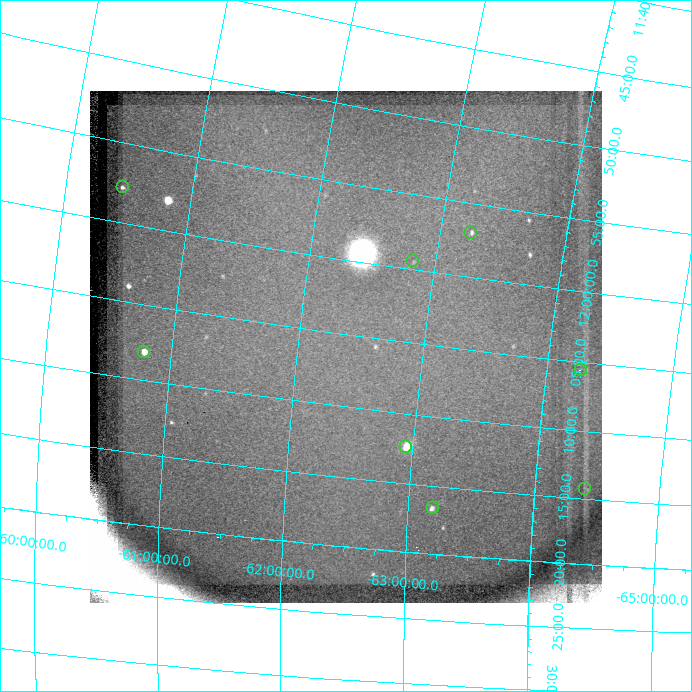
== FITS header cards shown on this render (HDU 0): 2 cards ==
NAXIS1  =                  512 / length of data axis 1
NAXIS2  =                  512 / length of data axis 2

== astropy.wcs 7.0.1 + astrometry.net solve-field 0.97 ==
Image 512 x 512 px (HDU 0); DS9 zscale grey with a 90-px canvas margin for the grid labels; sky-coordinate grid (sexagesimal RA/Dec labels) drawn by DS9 from the SOLVED WCS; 8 Tycho-2 reference stars matched to detected sources circled (green)
Header WCS: none
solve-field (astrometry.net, Tycho-2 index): SOLVED blind (the file carries no WCS)
Solved WCS: RA---TAN-SIP/DEC--TAN-SIP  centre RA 12:05:50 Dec -62:23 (181.46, -62.38 deg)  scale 28.9 arcsec/px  FOV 246.2' x 245.6'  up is -83 deg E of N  parity normal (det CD < 0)
(file carries no celestial WCS; the grid is the blind solution)
Tycho-2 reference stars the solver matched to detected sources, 8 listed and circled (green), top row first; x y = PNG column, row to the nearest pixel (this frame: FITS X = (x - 90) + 1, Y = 512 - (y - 91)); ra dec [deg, ICRS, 3 dp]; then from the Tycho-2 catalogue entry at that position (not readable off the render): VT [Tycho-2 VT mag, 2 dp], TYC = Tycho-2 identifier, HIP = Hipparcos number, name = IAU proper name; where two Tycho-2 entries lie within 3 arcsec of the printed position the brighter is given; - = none
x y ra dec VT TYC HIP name
123 187 179.443 -60.451 6.96 8973-1868-1 58334 -
471 233 179.240 -63.249 7.21 8977-9325-1 58266 -
413 261 179.857 -62.831 6.39 8977-9354-1 58469 -
144 352 182.035 -60.781 7.56 8974-1133-1 - -
581 370 181.382 -64.274 7.21 8982-1954-1 - -
406 447 183.092 -62.951 5.97 8978-5899-1 59517 -
585 489 183.571 -64.409 6.24 8982-4743-1 59678 -
433 508 184.159 -63.198 7.04 8978-5551-1 59865 -